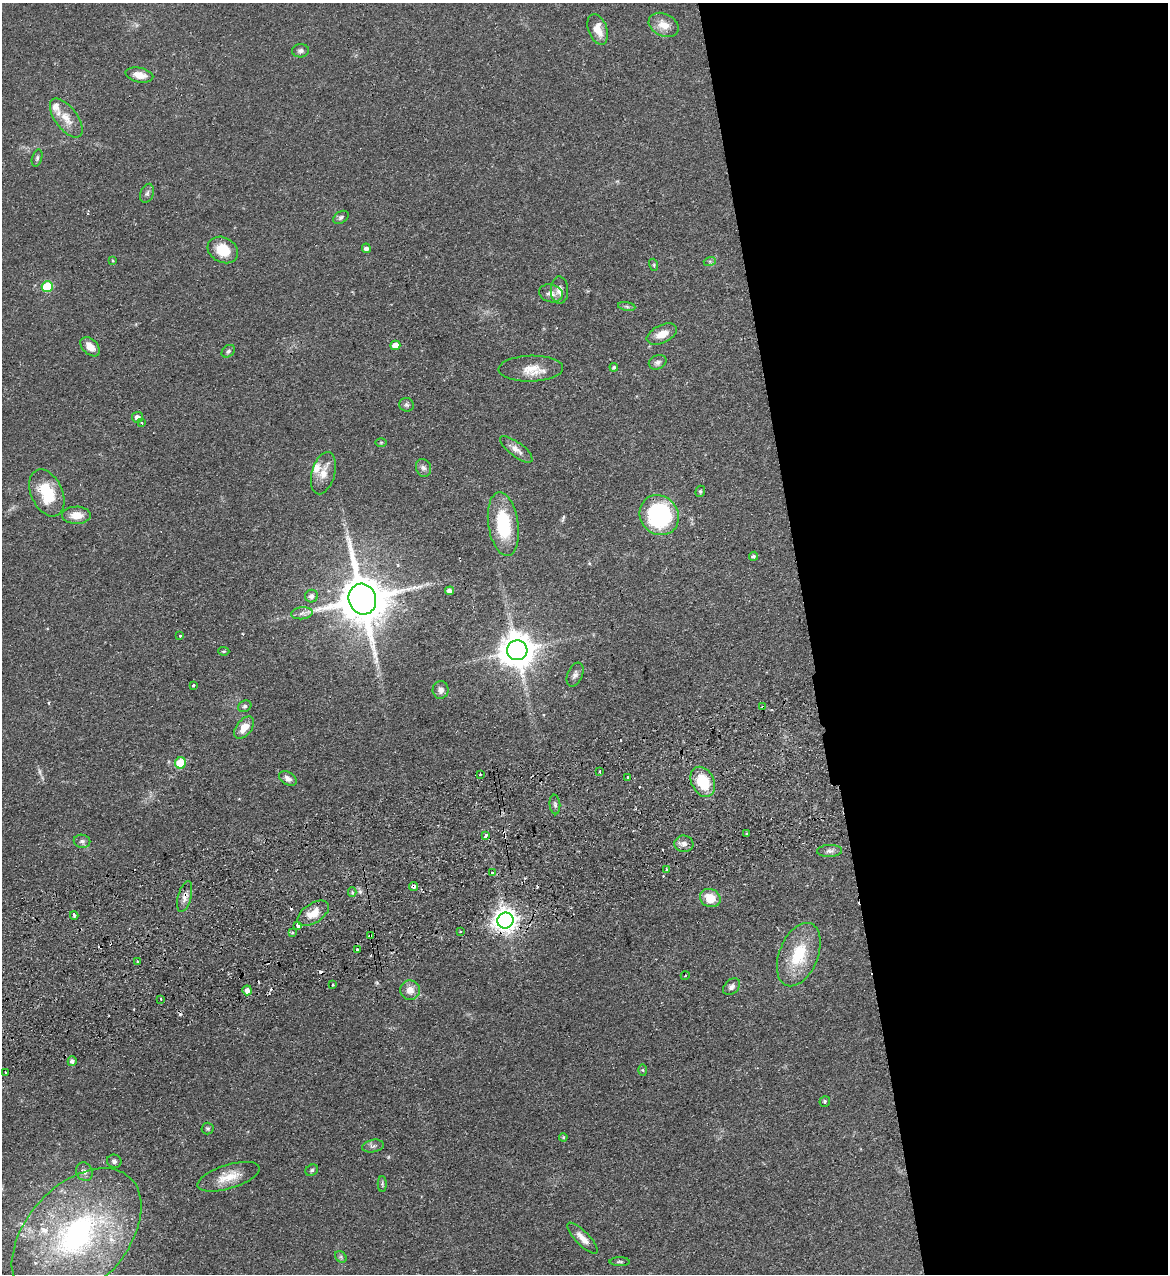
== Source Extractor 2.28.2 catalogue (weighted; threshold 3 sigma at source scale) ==
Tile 8 of 4 x 4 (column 4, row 2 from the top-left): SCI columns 3661-4826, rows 2603-3874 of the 5107 x 5203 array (HDU 1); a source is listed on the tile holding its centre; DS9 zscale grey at full resolution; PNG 1170 x 1276 px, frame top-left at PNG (2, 3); each listed source drawn as its Kron ellipse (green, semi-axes under 4 px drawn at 4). Shown black and unused: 31% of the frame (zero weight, under 2 of 3 exposures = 3% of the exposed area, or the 3 px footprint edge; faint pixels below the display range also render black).
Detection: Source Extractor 2.28.2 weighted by HDU 2 'WHT'; one run over the whole footprint, this tile lists its part. Background 0.0555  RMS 0.005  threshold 0.0226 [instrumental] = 3 sigma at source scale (4.5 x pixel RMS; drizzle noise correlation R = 1.50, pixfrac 1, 0.05/0.05 arcsec/px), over >= 5 px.
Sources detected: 114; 1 too faint to see at this stretch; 8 cosmic-ray / hot-pixel residue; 1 long thin detection or spike segment (spike, bleed or trail) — neither listed nor drawn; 4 inside a brighter listed object's ellipse — not listed separately; the other 100 listed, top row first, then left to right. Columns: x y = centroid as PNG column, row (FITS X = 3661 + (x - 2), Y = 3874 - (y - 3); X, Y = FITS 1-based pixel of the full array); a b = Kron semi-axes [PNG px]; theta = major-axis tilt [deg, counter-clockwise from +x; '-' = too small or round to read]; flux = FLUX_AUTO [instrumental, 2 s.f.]
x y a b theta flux
664 25 16 11 -26 6.1
598 29 16 9 -70 5.9
300 51 8 6 4 1.5
139 75 14 7 -12 4.7
66 118 23 11 -53 6.8
37 158 9 5 75 0.99
147 193 10 6 70 1.5
341 217 8 5 33 1.2
366 248 4 4 - 1.9
223 250 16 12 -28 12
112 261 3 3 - 0.84
710 261 6 4 18 0.72
654 265 6 4 -73 0.68
47 286 5 5 - 21
559 290 13 8 -89 3.1
551 293 12 9 -15 3.1
627 306 9 4 -9 1
662 334 16 9 25 5.6
395 345 5 4 - 4.9
90 347 11 7 -45 4.3
228 351 7 5 40 1.2
658 362 9 7 25 1.7
614 367 4 3 - 0.89
531 369 32 13 1 8.7
407 405 7 7 - 1.1
138 417 5 5 - 2.3
142 423 4 2 - 0.43
381 442 6 4 1 0.59
516 449 19 7 -37 3.4
423 468 9 7 -69 1.7
323 473 21 11 75 6.2
700 491 6 4 69 0.71
47 493 25 15 -65 19
76 515 14 8 2 6.3
659 515 21 19 -50 65
503 524 32 15 -82 28
753 556 4 4 - 0.93
449 591 4 4 - 2.1
311 596 6 6 - 2
362 599 15 14 - 2700
302 613 11 6 6 1.9
180 635 3 3 - 1.2
517 650 10 10 - 1100
224 651 5 4 - 0.57
575 675 13 7 67 1.9
193 685 3 3 - 0.96
441 690 9 8 - 2.4
245 706 7 5 29 1
763 707 4 3 - 0.9
244 727 13 7 52 5.8
181 763 6 5 - 18
600 772 3 3 - 1
480 774 3 2 - 0.63
628 777 3 3 - 0.89
288 779 9 6 -32 2.2
703 782 16 11 -63 16
555 804 10 5 -84 1.1
747 834 3 3 - 0.66
486 835 4 3 - 3.1
82 841 8 6 -10 1.5
684 844 9 8 - 2.4
830 851 12 6 2 1.9
666 870 4 3 - 1
492 873 4 3 - 2.1
413 887 4 4 - 1.7
352 892 5 4 - 0.88
185 896 16 6 75 3.1
710 898 10 9 - 8.5
313 913 18 9 33 6.2
74 915 4 3 - 1.5
505 921 8 8 - 420
298 925 4 3 - 6.6
460 932 3 3 - 0.66
292 933 4 3 - 0.6
370 936 4 3 - 1.2
357 950 3 3 - 1
799 955 33 19 68 20
137 962 3 3 - 1
685 976 4 3 - 0.43
333 985 3 3 - 0.67
732 987 10 7 43 2
247 990 5 5 - 2.9
410 990 10 9 - 4.5
161 999 3 2 - 0.55
72 1061 5 4 - 1.5
643 1070 6 4 -88 0.55
5 1072 3 2 - 0.57
825 1101 5 5 - 0.72
208 1129 6 6 - 0.89
563 1137 4 4 - 0.51
373 1146 11 6 10 1.5
114 1161 7 6 - 1.6
312 1170 6 5 - 0.95
84 1172 9 8 - 2.1
229 1177 32 12 17 9.2
382 1184 8 4 -90 0.75
77 1235 78 50 47 120
583 1238 21 7 -46 4.2
341 1257 6 5 - 0.93
620 1262 10 4 -1 0.85
Overlapping masked pixels (flux is a lower limit): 5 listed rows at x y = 763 707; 413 887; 185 896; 505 921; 370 936